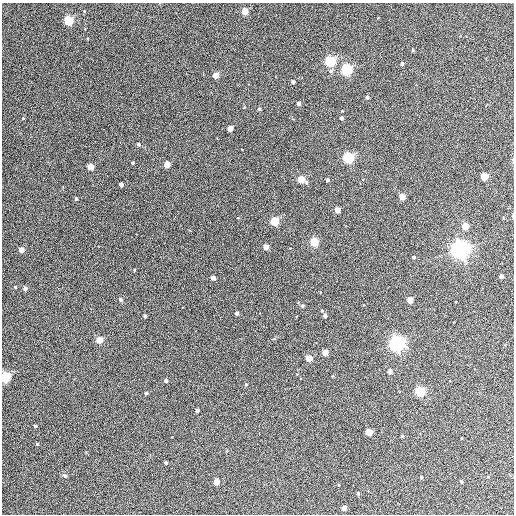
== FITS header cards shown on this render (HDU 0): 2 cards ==
NAXIS1  =                  512 / Axis length
NAXIS2  =                  512 / Axis length

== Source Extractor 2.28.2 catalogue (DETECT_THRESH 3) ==
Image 512 x 512 px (HDU 0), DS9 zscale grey, 1 PNG px = 1 image px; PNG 516 x 516 px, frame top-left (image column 1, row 512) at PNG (2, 3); no overlay
Background 356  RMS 21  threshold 61.5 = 3 sigma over >= 5 px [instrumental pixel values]
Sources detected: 76; all 76 listed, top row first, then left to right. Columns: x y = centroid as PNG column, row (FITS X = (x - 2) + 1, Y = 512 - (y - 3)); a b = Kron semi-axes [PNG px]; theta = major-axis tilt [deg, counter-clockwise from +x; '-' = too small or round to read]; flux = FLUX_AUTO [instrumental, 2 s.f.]
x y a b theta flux
245 11 4 4 - 4.1e+04
68 20 5 4 - 1.1e+05
413 50 3 3 - 1.5e+03
330 61 5 4 - 2.0e+05
402 64 3 3 - 3.6e+03
346 70 5 5 - 2.6e+05
331 71 6 5 - 2.4e+03
216 75 4 4 - 2.2e+04
293 82 4 4 - 5.3e+03
367 97 3 3 - 3.0e+03
299 103 4 4 - 4.2e+03
259 109 3 3 - 2.0e+03
23 118 4 3 - 1.2e+03
341 118 4 3 - 3.6e+03
230 128 4 4 - 1.5e+04
138 144 4 4 - 2.5e+03
348 158 5 4 - 2.4e+05
513 160 5 3 - 1.5e+03
133 163 3 3 - 1.5e+03
167 165 4 4 - 2.7e+04
90 167 4 4 - 3.2e+04
484 176 4 4 - 5.3e+04
301 179 4 4 - 4.5e+04
327 180 3 3 - 3.1e+03
306 182 5 4 - 2.6e+03
121 184 4 4 - 6.6e+03
402 197 4 4 - 2.6e+04
76 199 3 3 - 3.1e+03
337 210 4 4 - 1.9e+04
458 216 2 2 - 5.7e+02
274 221 4 4 - 8.9e+04
465 226 4 4 - 3.4e+04
314 242 5 4 - 8.1e+04
266 247 4 4 - 1.7e+04
21 250 4 4 - 1.5e+04
460 250 6 6 - 1.1e+06
312 257 2 2 - 6.5e+02
413 257 3 3 - 2.7e+03
134 270 4 2 - 9.4e+02
501 276 4 4 - 6.8e+03
213 278 4 4 - 1.1e+04
15 287 3 2 - 1.4e+03
25 288 4 4 - 4.8e+03
120 300 5 4 - 1.9e+03
410 300 4 4 - 2.2e+04
276 303 2 2 - 6.3e+02
302 306 4 3 - 3.3e+03
322 311 4 4 - 1.4e+03
237 313 3 3 - 4.5e+03
145 316 3 3 - 2.3e+03
325 316 4 3 - 4.6e+03
99 340 4 4 - 3.2e+04
396 344 6 5 - 6.9e+05
325 352 4 4 - 2.3e+04
309 358 4 4 - 3.0e+04
390 371 4 4 - 7.9e+03
5 377 5 4 - 2.0e+05
300 379 3 2 - 2.1e+03
166 381 4 3 - 4.1e+03
246 384 4 3 - 1.7e+03
420 392 5 4 - 1.4e+05
146 393 3 3 - 3.3e+03
197 410 4 3 - 4.1e+03
35 426 3 3 - 1.6e+03
369 432 4 4 - 3.6e+04
402 436 4 3 - 1.1e+03
462 438 3 2 - 9.4e+02
37 444 3 3 - 1.5e+03
166 462 3 3 - 3.0e+03
65 476 5 4 - 3.6e+03
421 477 3 3 - 1.8e+03
461 481 3 3 - 2.5e+03
216 482 4 4 - 2.0e+04
339 485 3 2 - 1.2e+03
358 493 4 4 - 2.7e+03
344 508 4 4 - 1.1e+04
At the frame edge (FLAGS 8, measured only in part): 2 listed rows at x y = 513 160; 5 377